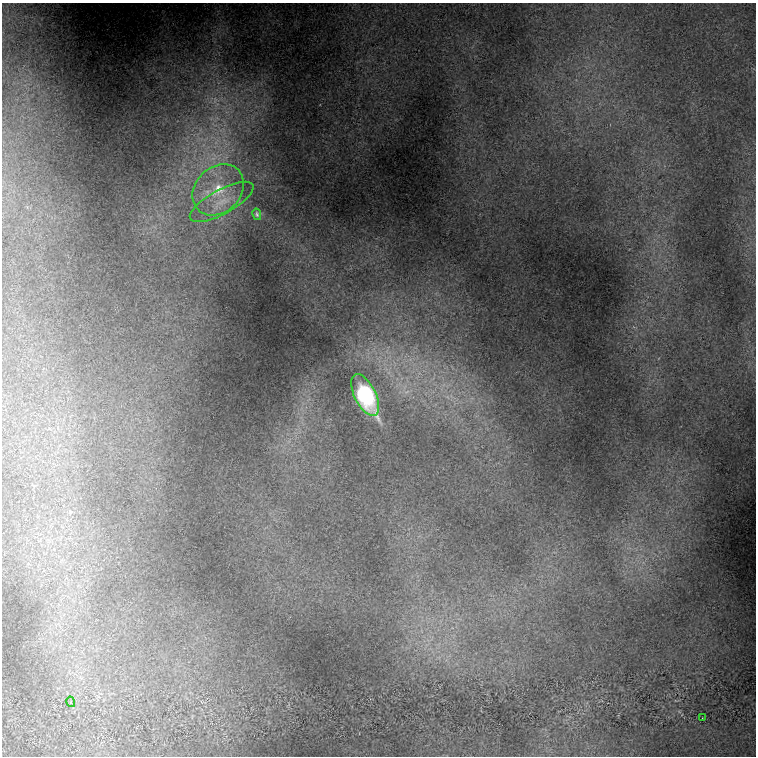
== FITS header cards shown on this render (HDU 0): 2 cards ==
NAXIS1  =                  754
NAXIS2  =                  754

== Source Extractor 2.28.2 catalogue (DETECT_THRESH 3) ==
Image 754 x 754 px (HDU 0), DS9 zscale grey, 1 PNG px = 1 image px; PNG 758 x 758 px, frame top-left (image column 1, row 754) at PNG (2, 3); each listed source drawn as its Kron ellipse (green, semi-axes under 4 px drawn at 4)
Background 1.45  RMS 0.022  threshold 0.0652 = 3 sigma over >= 5 px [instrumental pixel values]
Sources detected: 6; all 6 listed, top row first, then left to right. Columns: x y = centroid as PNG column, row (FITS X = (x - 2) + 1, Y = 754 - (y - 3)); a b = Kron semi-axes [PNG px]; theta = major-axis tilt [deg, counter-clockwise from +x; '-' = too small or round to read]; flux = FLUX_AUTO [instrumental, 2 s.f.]
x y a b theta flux
218 190 28 22 45 73
222 202 36 12 29 36
257 214 6 4 -78 2.5
365 395 22 10 -63 170
71 702 5 3 - 1.4
702 718 4 3 - 1.1